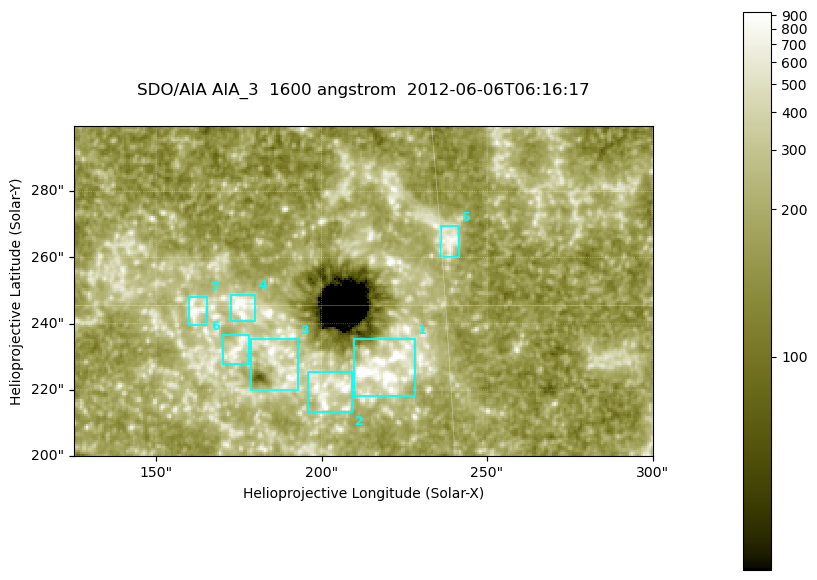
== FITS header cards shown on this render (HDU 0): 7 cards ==
TELESCOP= 'SDO/AIA '
INSTRUME= 'AIA_3   '
WAVELNTH=                 1600
WAVEUNIT= 'angstrom'
DATE-OBS= '2012-06-06T06:16:17.13'
CTYPE1  = 'HPLN-TAN'
CTYPE2  = 'HPLT-TAN'

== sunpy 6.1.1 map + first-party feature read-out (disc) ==
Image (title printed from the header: SDO/AIA AIA_3  1600 angstrom  2012-06-06T06:16:17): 287 x 164 px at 0.609 arcsec/px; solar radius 946 arcsec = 1552 px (partial field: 0.6% of the solar disc is inside the frame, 100% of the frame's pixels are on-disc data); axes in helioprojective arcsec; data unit not stated in the header (colour bar unlabelled)
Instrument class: DISC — disc imager (sunpy class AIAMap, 1600 A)
Bright regions (active regions / flare kernels): reference = the on-disc median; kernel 3 px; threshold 5 sigma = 333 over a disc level ~180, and >= 1.15x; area >= 47 px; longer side >= 3 px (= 1.8 arcsec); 7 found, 7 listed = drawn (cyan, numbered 1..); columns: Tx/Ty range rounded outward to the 2 arcsec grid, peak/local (2 s.f.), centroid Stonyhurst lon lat
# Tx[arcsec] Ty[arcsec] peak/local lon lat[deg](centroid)
1 210..228 218..236 18 +14 +14
2 196..210 212..226 5.2 +13 +13
3 178..194 220..236 5.6 +12 +14
4 172..180 240..250 6.1 +11 +15
5 236..242 260..270 4.4 +15 +16
6 170..178 228..238 4.3 +11 +14
7 160..166 238..248 5.2 +10 +15